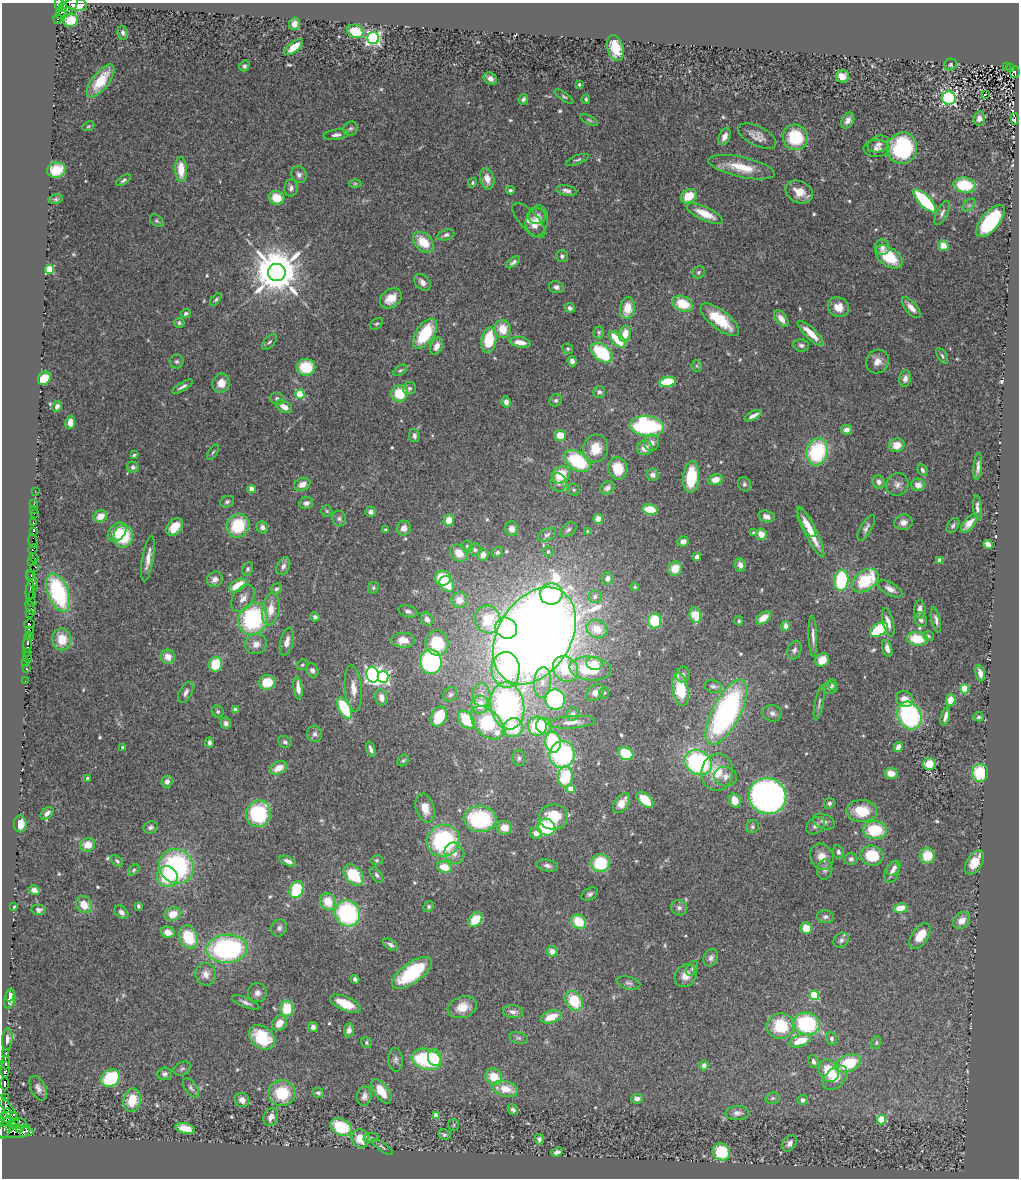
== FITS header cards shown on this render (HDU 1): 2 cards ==
NAXIS1  =                 1017
NAXIS2  =                 1176

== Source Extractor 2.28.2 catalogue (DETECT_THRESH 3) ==
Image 1017 x 1176 px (HDU 1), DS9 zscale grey, 1 PNG px = 1 image px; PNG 1021 x 1180 px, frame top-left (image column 1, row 1176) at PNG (2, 3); each listed source drawn as its Kron ellipse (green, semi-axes under 4 px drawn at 4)
Background 0.413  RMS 0.025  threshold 0.0743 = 3 sigma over >= 5 px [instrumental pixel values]
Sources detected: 580; of the 580, the 500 brightest by FLUX_AUTO listed and drawn (80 fainter detections omitted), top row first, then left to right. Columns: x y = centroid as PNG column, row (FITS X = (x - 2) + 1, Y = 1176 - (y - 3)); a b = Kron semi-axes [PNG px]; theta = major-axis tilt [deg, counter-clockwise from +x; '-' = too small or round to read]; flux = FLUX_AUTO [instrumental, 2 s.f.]
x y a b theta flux
59 4 6 4 -89 440
76 4 11 6 -11 62
63 7 5 2 - 110
67 8 14 6 45 360
62 12 5 2 - 100
58 19 5 3 - 110
71 20 7 6 - 36
294 24 6 5 - 12
355 31 8 6 -17 50
123 33 7 5 -81 5.2
373 38 6 6 - 510
294 47 11 5 39 28
615 48 13 8 -73 39
950 65 6 5 - 3.8
244 66 5 4 - 4
1006 66 3 3 - 6.2
1011 68 4 3 - 25
1015 72 6 4 83 20
842 76 6 6 - 18
490 79 7 5 -33 8.7
101 81 20 8 52 47
579 85 3 3 - 4.4
985 94 3 2 - 20
564 97 11 4 -33 3.3
949 98 6 6 - 320
523 99 5 4 - 4
586 99 5 3 - 2.6
979 118 7 6 - 8
1015 119 6 3 -85 11
589 120 9 4 -26 3.4
848 120 8 6 61 8.9
88 126 6 4 21 2.5
350 129 7 6 - 4
336 135 12 5 7 6.7
757 136 20 9 -26 16
724 137 9 5 65 12
795 137 13 12 - 76
878 144 11 8 21 8.9
876 148 13 8 1 10
902 148 16 15 - 160
577 160 12 4 21 3.7
742 167 34 10 -12 47
181 169 12 6 -88 33
56 170 9 7 13 46
299 175 8 7 - 7
487 179 11 7 -75 16
124 180 8 4 35 3.7
472 183 5 4 - 2.9
355 184 6 4 0 2.6
965 185 11 7 -7 65
291 188 8 6 87 6.6
510 190 4 3 - 3.2
566 190 10 5 -14 7.2
799 192 14 10 -27 25
689 196 8 6 36 37
277 198 8 6 -17 37
56 199 7 4 9 3.2
925 201 15 5 -46 150
969 205 7 4 44 4.1
942 213 13 5 64 6
705 214 20 7 -24 33
537 216 8 7 - 10
529 220 22 9 -47 18
157 221 7 5 -39 3.3
537 221 16 11 77 18
991 221 19 9 51 170
446 235 8 5 19 5.4
423 242 12 8 -43 41
943 246 5 5 - 25
882 247 8 7 - 8.7
562 256 6 6 - 4.5
889 257 15 9 -36 66
513 262 8 4 37 5
50 270 4 4 - 90
277 272 8 8 - 9000
699 272 6 6 - 3.9
422 282 10 6 -46 9.6
556 287 7 6 - 5.5
391 298 12 8 37 21
216 299 7 4 52 3
683 304 10 7 -23 50
838 307 11 9 -27 21
570 308 5 4 - 5.9
627 308 11 7 81 31
911 308 12 6 -49 12
186 313 5 4 - 4.3
781 319 9 5 -53 13
720 320 23 9 -38 66
179 323 5 5 - 3.9
377 324 7 5 39 3
503 329 9 8 - 29
599 332 6 5 - 3.3
810 333 17 5 -43 29
425 334 17 9 56 90
625 334 8 5 75 23
489 340 13 7 81 69
617 340 11 5 -43 52
269 342 10 5 47 4.1
520 342 10 5 -9 16
801 345 8 6 -8 4.8
436 346 9 6 68 13
568 349 6 5 - 3.1
602 353 12 8 -40 110
942 356 9 4 -59 3.5
177 361 7 7 - 3.9
572 361 5 4 - 7.9
877 362 12 11 - 16
697 366 6 5 - 2.8
306 367 9 8 - 59
400 370 7 4 36 3.2
44 378 7 5 52 40
905 378 8 6 80 9.1
667 382 8 5 7 57
221 383 9 8 - 22
182 387 12 4 30 5.9
409 388 7 6 - 4.8
599 392 6 5 - 5.3
400 393 8 8 - 51
300 394 4 4 - 85
277 398 7 6 - 4.5
556 400 6 6 - 3.8
506 402 5 4 - 7.4
57 406 6 4 61 6.4
284 407 8 5 -30 15
753 416 9 3 26 8.2
70 422 7 5 82 15
647 426 17 10 -6 210
846 430 5 5 - 9.8
560 435 6 5 - 27
414 436 6 5 - 6
651 443 8 7 - 9.1
897 445 8 7 - 23
645 448 8 7 - 15
596 449 14 12 75 38
213 452 8 3 57 2.9
817 452 14 11 74 140
134 455 4 3 - 2.9
577 461 14 9 -33 120
133 467 6 5 - 5.1
978 467 14 3 85 7.3
618 468 11 9 -76 43
922 470 6 4 -60 5.8
561 475 9 8 - 49
653 475 6 6 - 7.7
691 477 16 8 84 78
716 479 7 5 14 19
879 482 7 6 - 7.6
558 483 9 8 - 10
302 484 8 6 24 15
744 484 7 6 - 4
897 484 11 11 - 11
918 485 7 6 - 13
607 488 7 6 - 9.9
252 489 4 4 - 27
574 490 6 5 - 3
35 492 2 2 - 6.3
227 502 7 5 24 3.9
306 503 7 5 14 5.9
34 504 2 2 - 8.5
977 508 12 4 -86 6.8
34 509 2 2 - 2.6
650 509 8 5 -9 37
327 511 5 5 - 2.7
371 512 5 5 - 6.6
34 513 3 3 - 25
100 516 7 6 - 20
766 516 8 5 -15 9.7
339 519 8 7 - 5
598 519 5 5 - 18
449 520 6 5 - 23
903 522 9 8 - 11
33 523 3 3 - 43
806 523 15 6 -59 13
969 523 11 5 51 16
238 526 12 11 - 82
953 526 8 5 55 4
174 527 10 6 50 34
262 527 6 5 - 8.5
404 528 7 7 - 12
866 528 14 5 60 6.7
512 529 7 6 - 10
385 530 3 3 - 3
568 530 9 6 40 5.2
33 531 4 3 - 540
587 531 3 3 - 2.5
117 532 11 7 47 28
811 532 28 6 -64 35
753 533 3 3 - 3.7
761 534 6 5 - 17
547 535 10 6 28 4.9
123 536 11 9 73 71
33 541 7 4 -73 29
683 542 5 5 - 12
988 544 5 4 - 13
467 546 6 5 - 3.1
33 549 5 3 - 31
475 550 6 6 - 4.3
548 551 5 5 - 3.3
497 552 6 5 - 3.3
459 553 9 7 -43 25
483 555 6 5 - 13
697 557 4 4 - 9.1
34 558 4 3 - 80
148 559 23 5 80 17
940 560 4 4 - 6.2
31 561 3 2 - 120
740 565 7 5 -79 9.8
283 566 9 6 64 6.3
35 567 2 2 - 240
248 569 7 5 67 3.4
675 569 7 7 - 24
31 575 4 4 - 140
443 578 8 7 - 64
607 578 6 5 - 11
215 579 8 7 - 10
32 580 11 4 -67 270
841 580 10 7 84 110
865 581 15 9 37 95
447 584 8 6 -57 33
238 585 10 5 32 41
635 587 4 4 - 2.9
373 588 6 5 - 3.2
276 589 6 5 - 4.3
890 589 13 6 -28 10
30 591 10 3 84 73
58 593 20 10 -69 190
551 594 11 10 - 140
32 595 4 3 - 120
595 597 6 6 - 7.4
243 598 15 9 54 15
459 600 8 8 - 21
32 602 4 4 - 200
31 608 7 4 -61 430
271 609 16 8 81 25
920 609 9 5 89 10
408 611 9 5 -14 5.5
29 614 3 2 - 11
695 615 8 5 -77 41
315 617 4 4 - 5.4
763 618 8 5 38 21
253 619 16 14 63 200
427 619 7 5 -53 9.3
488 619 14 12 -76 65
921 620 7 6 - 6.5
936 620 13 4 -79 6.4
655 621 7 6 - 67
739 621 5 4 - 2.9
888 622 14 5 -76 14
29 624 5 4 - 240
786 626 5 4 - 8.9
506 628 11 10 - 88
597 629 10 9 - 36
879 629 10 6 33 96
30 630 3 3 - 410
29 636 4 4 - 210
534 636 52 36 58 4300
813 636 21 4 -88 9.9
928 636 6 4 -16 2.7
62 639 11 9 -87 32
917 639 10 7 -5 49
403 640 12 7 -1 18
287 642 14 6 76 14
437 643 12 11 - 69
28 644 8 3 88 60
256 644 11 10 - 14
887 648 8 4 -72 11
794 650 9 7 70 6.3
27 652 2 2 - 12
27 657 5 4 - 33
168 657 7 7 - 17
822 660 7 6 - 25
431 662 12 10 -84 230
26 663 2 2 - 6.6
216 664 7 6 - 54
594 664 8 6 -17 23
302 665 5 5 - 2.6
26 669 3 2 - 4.4
566 669 14 11 -46 70
590 669 21 12 -5 88
312 670 7 6 - 6.1
506 670 18 14 -87 130
980 673 8 4 -76 11
373 675 8 6 -79 640
683 675 8 7 - 4.6
383 677 6 5 - 330
25 681 2 2 - 8
267 682 8 7 - 40
542 682 15 8 84 18
832 685 6 3 -83 3.3
713 686 9 6 -11 5.3
298 688 11 4 -83 13
353 688 23 8 -84 20
830 688 7 6 - 4.3
680 689 17 8 -79 63
965 689 4 4 - 80
186 692 11 6 62 7.7
595 692 10 6 43 13
604 693 5 5 - 2.7
450 694 7 6 - 4.8
482 695 12 8 -88 17
381 697 8 6 -78 11
555 699 10 9 - 180
905 699 9 7 -32 17
950 700 6 5 - 23
819 703 18 3 79 4.7
480 705 9 8 - 31
507 706 24 17 -80 390
345 708 12 6 -61 93
235 710 4 4 - 8.2
218 712 6 5 - 3.7
726 712 36 14 62 420
772 713 10 8 -12 7.1
573 714 7 5 71 4.8
909 716 14 11 -64 230
439 717 10 7 66 54
945 717 9 3 75 7.1
979 717 5 4 - 3.5
466 720 10 7 -48 66
572 722 23 6 4 14
226 723 6 5 - 5.7
487 723 20 12 -46 140
537 726 9 9 - 91
544 726 8 8 - 14
513 728 10 9 - 62
315 734 8 7 - 6.8
209 742 5 4 - 5.8
285 742 7 5 -34 5.1
553 742 10 8 -83 130
123 747 3 3 - 5.6
898 747 5 4 - 12
371 749 8 4 -71 7
626 753 8 6 -29 67
562 754 13 12 - 220
519 758 8 6 -79 4.9
403 760 6 5 - 3
698 763 14 11 -31 240
929 764 6 6 - 26
278 768 9 6 28 22
717 772 18 16 82 42
891 773 7 5 -9 22
980 773 9 8 - 74
565 777 10 7 86 90
725 777 11 9 -17 13
88 778 3 3 - 5.7
167 781 6 5 - 7.4
571 789 4 4 - 30
768 796 19 17 -30 730
645 800 10 5 -43 44
735 801 7 6 - 24
622 803 11 7 55 19
829 803 5 5 - 4
425 808 15 9 -75 21
862 811 15 11 -2 50
47 813 7 5 43 7.1
258 814 13 12 - 120
553 817 14 12 2 60
480 819 16 13 -5 150
824 822 11 7 -22 7.3
20 824 8 6 89 18
815 826 10 7 38 8.1
151 827 7 6 - 4.8
546 827 9 8 - 85
752 827 7 6 - 3.8
504 828 7 7 - 21
875 830 12 9 -1 77
536 833 6 5 - 13
443 841 16 15 - 200
87 845 8 7 - 19
838 852 7 5 -75 4.8
454 853 11 9 -56 14
872 855 11 10 - 58
927 856 8 7 - 37
822 857 13 11 -61 19
851 859 6 6 - 4.9
377 860 6 5 - 3.1
117 861 7 4 -46 3.1
288 861 9 4 -23 8.8
974 862 13 7 58 33
601 863 9 9 - 81
176 866 18 16 -43 240
547 866 11 6 -11 6.6
444 867 7 5 -19 29
894 868 8 6 51 8.4
134 870 6 4 42 2.6
825 870 10 7 83 6.8
892 872 11 7 70 10
354 875 12 8 -48 73
377 875 8 5 -57 4.1
167 877 11 10 - 86
34 890 6 4 -31 7.6
296 890 9 6 64 100
590 894 9 6 31 5.3
328 902 9 7 -58 37
84 904 9 7 -58 25
138 906 4 3 - 3.9
14 907 4 3 - 2.6
429 907 5 4 - 2.9
679 908 8 7 - 6.2
901 908 7 5 10 25
39 910 7 5 -7 4.1
121 912 8 5 -44 6.5
348 913 13 12 - 210
173 914 8 6 19 24
825 917 8 6 -7 5.3
475 920 8 6 51 38
962 920 9 7 45 16
579 922 8 6 -40 49
279 928 9 7 58 6.4
806 928 6 5 - 27
168 932 7 5 -16 15
920 936 14 8 55 33
188 937 11 9 -70 67
841 940 8 6 44 5.3
391 945 8 5 -30 6.2
227 949 20 14 2 290
552 951 5 5 - 12
711 958 9 7 66 6.8
692 968 8 5 62 3.4
412 973 23 10 35 110
206 974 11 10 - 14
685 976 12 10 56 16
355 979 4 3 - 4.9
628 983 12 6 -14 5.5
257 993 9 9 - 9.2
10 995 6 3 82 4.4
814 995 5 4 - 120
10 999 10 5 79 8.7
574 1001 10 8 -58 57
246 1002 14 5 -23 7.2
345 1004 16 7 -24 32
462 1007 15 10 17 25
287 1008 8 6 87 54
513 1012 10 6 -7 9
551 1017 11 6 19 29
279 1023 8 6 52 20
807 1024 13 11 -12 150
780 1026 13 13 - 72
313 1027 5 5 - 6.8
349 1030 7 5 82 8.1
262 1037 14 10 -38 71
518 1038 10 5 -16 4.5
7 1039 11 5 87 7.5
832 1039 6 5 - 4.1
800 1041 11 6 19 38
367 1043 6 5 - 2.9
876 1043 6 5 - 2.7
6 1053 3 3 - 230
435 1058 8 7 - 40
427 1059 15 10 -15 140
396 1060 12 7 -86 6.2
814 1062 7 5 -64 5.8
5 1063 7 3 -88 860
848 1063 13 8 21 76
704 1065 5 4 - 7.3
182 1069 9 6 26 4.3
5 1070 8 3 86 1700
829 1071 11 9 -60 54
165 1074 7 6 - 5.8
494 1077 9 8 - 42
111 1078 10 8 35 100
835 1078 14 9 46 20
5 1084 6 3 89 510
38 1088 13 7 -64 9
191 1088 11 6 -54 5.3
506 1089 13 7 -15 30
381 1091 14 7 -54 35
282 1093 13 13 - 69
318 1093 6 5 - 4.8
364 1096 10 7 77 9.3
6 1098 3 3 - 61
773 1098 7 5 15 3.7
637 1099 6 5 - 7.5
132 1100 12 8 78 42
242 1100 7 6 - 12
802 1100 5 5 - 5.2
9 1110 17 4 -56 2200
513 1110 6 4 -53 4.8
737 1113 12 7 2 8.7
6 1114 5 4 - 1100
436 1116 4 4 - 23
9 1117 8 5 3 2400
271 1117 9 7 65 11
881 1120 4 4 - 72
17 1124 9 5 1 830
454 1125 6 5 - 2.8
10 1127 3 2 - 100
341 1127 11 8 -29 77
5 1128 12 6 66 690
19 1128 4 4 - 490
185 1128 10 5 -13 25
25 1131 7 3 59 530
11 1132 23 6 0 1700
444 1135 6 5 - 4.9
371 1138 7 5 6 3.2
360 1139 9 8 - 34
539 1139 5 4 - 5.1
790 1143 9 6 55 8
382 1147 12 4 -35 4
557 1152 6 4 23 6.2
721 1152 9 8 - 67
At the frame edge (FLAGS 8, measured only in part): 2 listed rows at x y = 59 4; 76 4
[80 fainter detections neither listed nor drawn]